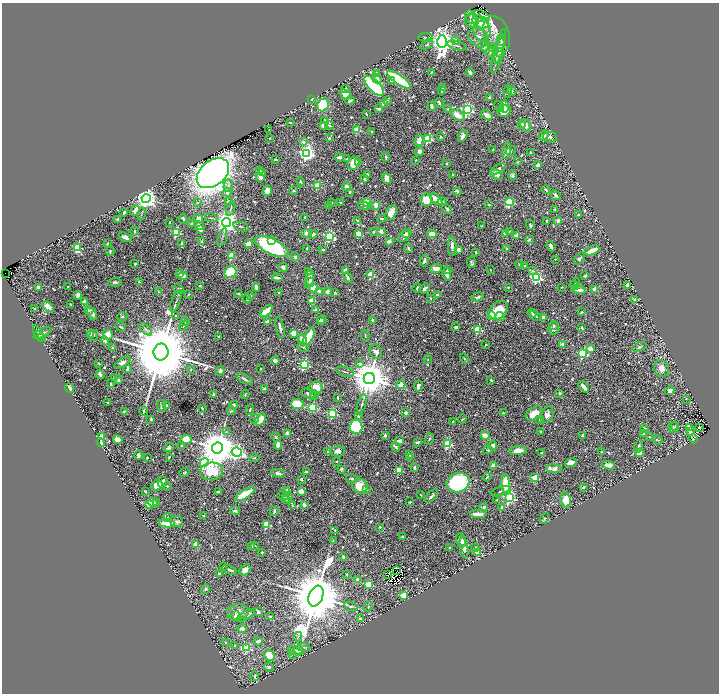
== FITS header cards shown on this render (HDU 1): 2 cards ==
NAXIS1  =                 1433
NAXIS2  =                 1383

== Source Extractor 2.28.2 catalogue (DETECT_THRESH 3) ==
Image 1433 x 1383 px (HDU 1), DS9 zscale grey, zoomed out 1/2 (1 PNG px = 2 x 2 image px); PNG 721 x 696 px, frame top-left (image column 1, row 1382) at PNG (2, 3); each listed source drawn as its Kron ellipse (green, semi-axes under 4 px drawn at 4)
Background 0.51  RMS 0.0096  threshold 0.0289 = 3 sigma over >= 5 px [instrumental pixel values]
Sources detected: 909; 53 cannot appear on this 1/2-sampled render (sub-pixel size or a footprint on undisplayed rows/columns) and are neither listed nor drawn; of the other 856, the 500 brightest by FLUX_AUTO listed and drawn (356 fainter detections omitted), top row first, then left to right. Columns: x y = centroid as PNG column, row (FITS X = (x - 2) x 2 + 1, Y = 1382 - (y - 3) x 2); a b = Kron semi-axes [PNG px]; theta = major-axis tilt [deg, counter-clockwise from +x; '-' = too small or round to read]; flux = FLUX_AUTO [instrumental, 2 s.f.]
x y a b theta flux
482 15 9 3 -21 7.4
471 17 7 5 -59 9.8
472 21 7 6 - 11
481 22 9 5 -25 33
482 31 10 8 -83 14
497 34 19 12 -67 15
426 37 7 3 -7 2.7
478 38 11 8 -42 20
456 40 4 3 - 6.3
501 40 6 4 -79 3.2
442 42 6 5 - 2000
427 44 7 3 37 3.9
457 46 10 3 -14 4.3
500 46 17 4 76 12
484 47 5 4 - 8.4
493 48 4 3 - 1.9
491 53 5 5 - 6.7
500 53 5 4 - 3.7
498 55 19 5 76 12
431 72 4 2 - 3.3
470 73 4 3 - 5.1
376 74 4 3 - 7.9
377 79 5 3 - 10
399 80 14 4 -35 180
391 81 4 3 - 3.3
374 86 13 5 -45 200
443 87 2 2 - 3.1
346 89 3 3 - 3
442 91 3 2 - 2.3
508 91 7 3 83 3.1
512 91 5 2 - 2.5
345 94 6 4 -39 20
489 97 2 2 - 11
311 99 3 2 - 2.4
388 100 4 3 - 2.4
350 101 5 2 - 4.8
383 103 3 3 - 6.5
439 103 5 2 - 4.5
323 105 6 5 - 110
432 106 4 2 - 9.5
499 106 6 3 -55 1.9
504 106 6 4 -90 12
379 109 4 2 - 8.1
448 109 4 3 - 1.9
467 110 4 4 - 440
504 111 7 5 29 32
366 114 4 2 - 3.1
458 115 7 4 -29 23
487 115 6 4 -38 11
325 120 3 3 - 5.1
290 122 3 2 - 2.6
522 124 3 2 - 5.9
329 125 4 2 - 2.6
323 126 4 3 - 11
526 126 6 4 -65 11
269 129 2 2 - 3.2
357 130 3 3 - 89
372 131 3 2 - 2.4
544 135 5 4 - 9.1
463 136 6 3 61 6
440 137 3 3 - 2.5
550 137 7 5 -9 6.6
270 138 2 2 - 1.9
330 138 3 3 - 2.8
428 139 3 3 - 180
419 141 6 3 78 19
303 142 3 3 - 6.1
493 149 3 1 - 1.8
507 150 8 4 79 18
420 151 4 4 - 7.2
511 151 5 3 - 2
530 152 4 3 - 2
307 153 4 4 - 800
339 157 4 3 - 9.1
386 157 5 3 - 3.7
275 159 3 2 - 2.4
346 159 4 3 - 2.1
416 160 3 2 - 2.2
517 162 3 3 - 2
353 163 7 5 63 34
358 163 3 2 - 5.4
447 163 2 2 - 2.8
538 165 4 2 - 5.7
498 169 8 4 33 7.6
259 171 3 3 - 5.2
213 173 18 12 39 2400
263 173 3 2 - 13
368 174 4 2 - 2.7
496 174 7 4 -33 9
453 175 2 2 - 3.4
513 175 5 3 - 4.7
260 177 4 3 - 9.6
387 178 6 3 -74 15
364 179 2 2 - 13
300 182 4 3 - 3.4
228 185 6 4 74 5.6
317 186 3 3 - 100
347 186 4 4 - 5.7
546 190 4 2 - 3.9
267 191 5 4 - 15
294 191 4 3 - 3.6
457 191 4 3 - 5.9
350 192 2 2 - 4.2
227 193 4 3 - 6.8
556 195 5 3 - 6.1
146 199 4 4 - 1700
436 199 7 4 -42 20
426 200 6 5 - 39
228 201 3 2 - 7.2
332 202 2 2 - 2.3
340 202 2 2 - 4.4
366 202 3 3 - 35
442 202 5 4 - 3.3
509 202 4 3 - 160
197 203 4 3 - 1.9
376 205 2 2 - 42
489 205 3 2 - 1.8
328 206 3 2 - 3.3
364 206 6 3 -23 4.3
231 208 8 2 72 2.9
447 209 5 3 - 3.7
554 209 3 2 - 3.5
135 210 6 3 60 19
124 212 4 2 - 5.2
391 213 8 5 65 23
142 214 6 2 78 2.3
578 215 4 2 - 4
305 217 2 2 - 2.3
199 218 5 4 - 9.9
211 218 6 2 -11 2.4
381 218 4 3 - 2.9
118 219 3 2 - 2.9
183 219 4 2 - 3.9
357 220 3 2 - 3.2
547 221 3 2 - 7.7
558 221 3 2 - 28
170 222 2 2 - 4.8
226 222 4 4 - 2100
191 223 4 3 - 2.2
530 225 5 3 - 3.9
199 226 5 4 - 12
482 226 3 2 - 1.8
241 227 8 2 -17 2.3
200 230 3 3 - 7.4
134 231 4 3 - 3.4
381 231 4 3 - 12
509 231 2 2 - 1.9
176 232 3 3 - 170
373 232 2 2 - 5.4
306 233 5 4 - 9.4
358 233 4 3 - 18
506 233 4 3 - 14
313 234 4 4 - 6.1
406 234 4 4 - 4.7
432 234 5 4 - 19
329 236 4 3 - 240
405 236 8 4 43 11
516 236 2 2 - 39
125 237 7 3 -26 11
222 237 9 2 72 2.4
529 239 3 2 - 3.8
271 240 4 4 - 21
202 241 2 2 - 21
389 241 3 3 - 6.8
182 243 3 2 - 6.3
107 244 2 2 - 3.2
248 244 3 3 - 53
272 246 18 7 -27 230
452 246 9 3 -84 12
551 246 5 2 - 8.4
77 247 4 3 - 120
506 248 3 3 - 2.7
307 249 3 2 - 4.2
323 249 3 2 - 2.8
409 249 4 2 - 4.1
458 250 3 2 - 11
592 250 8 3 23 34
110 251 5 2 - 3.3
476 252 3 2 - 2.6
231 256 3 3 - 86
295 257 5 4 - 4.2
580 258 7 4 52 5.4
555 259 2 2 - 1.8
424 261 6 3 73 5
471 262 6 3 -81 3.9
135 264 2 2 - 8.9
520 264 4 3 - 2.2
524 266 4 3 - 3.1
283 267 5 4 - 6.2
436 269 6 4 6 16
345 270 3 3 - 6.5
448 270 3 2 - 4.6
490 270 2 2 - 2.2
533 271 4 3 - 1.9
230 272 6 5 - 100
308 272 3 3 - 2.7
5 273 2 1 - 3300
180 274 3 2 - 16
447 274 6 3 -81 17
371 275 3 3 - 84
183 276 5 3 - 7.3
585 276 4 2 - 3.5
277 278 5 2 - 9.8
310 278 8 3 87 13
348 278 5 3 - 5.3
537 278 3 3 - 330
115 282 7 4 5 4.4
139 282 3 2 - 4.8
309 283 5 4 - 7.6
575 283 5 2 - 2.2
575 285 5 3 - 1.9
628 285 4 3 - 13
68 286 2 2 - 4.9
200 286 3 2 - 3
38 287 2 2 - 22
256 287 4 2 - 9.1
508 287 2 2 - 2
561 287 2 2 - 2.1
313 288 4 4 - 34
417 288 4 2 - 2
425 288 5 3 - 6.9
179 289 5 4 - 3.9
595 289 3 3 - 15
579 290 7 3 -12 16
319 291 3 3 - 6.1
158 292 4 3 - 2.3
328 292 4 3 - 8.4
238 293 2 2 - 11
279 293 2 2 - 4.6
335 293 3 3 - 2.7
189 294 2 2 - 2.8
78 295 4 4 - 7.8
437 295 3 2 - 2.5
250 296 4 3 - 3.9
478 297 6 3 19 4.7
431 298 4 3 - 2.8
247 299 4 2 - 2.1
635 299 2 2 - 26
312 300 3 3 - 35
176 301 11 3 69 5.5
85 302 4 3 - 22
70 304 3 3 - 2.1
48 306 6 4 -39 17
34 309 3 2 - 2.8
316 309 3 2 - 7.4
89 310 4 3 - 2.1
499 310 11 8 43 49
266 311 8 3 43 45
581 312 3 2 - 2.8
92 313 7 3 -64 8
532 313 5 3 - 3.4
176 315 2 2 - 2.6
491 315 3 2 - 87
500 316 4 3 - 12
535 316 6 3 -37 4.5
122 317 5 3 - 2.2
543 317 4 2 - 11
320 320 4 3 - 2.4
322 320 5 4 - 3.3
372 320 2 2 - 15
267 321 4 2 - 8.5
185 322 4 3 - 2.1
553 325 4 4 - 3.2
184 326 5 3 - 2
121 327 5 2 - 2
280 327 11 2 -76 9.9
456 327 4 3 - 3.3
553 328 6 5 - 6.5
582 328 4 2 - 2.8
146 329 7 4 -45 5.3
478 329 3 3 - 130
38 333 8 4 -64 13
42 333 10 3 27 7
294 333 4 3 - 22
90 334 3 3 - 8.1
94 335 5 3 - 2.4
108 335 5 4 - 27
365 335 5 3 - 2.1
309 336 10 3 64 69
219 337 2 2 - 9.9
41 338 5 3 - 6.9
302 340 5 4 - 38
105 341 4 4 - 3.8
562 344 2 2 - 21
486 345 3 2 - 1.8
303 347 6 3 -20 2.2
640 347 7 4 21 4.7
113 348 3 2 - 6.5
590 349 3 2 - 39
161 352 8 7 - 44000
376 352 7 6 - 11
583 353 3 3 - 220
428 359 4 3 - 2.2
464 359 5 2 - 2.4
275 361 4 3 - 10
99 363 3 2 - 2.1
122 363 9 4 31 8.8
360 364 4 3 - 6.3
304 365 3 3 - 270
661 368 8 7 - 16
127 369 4 3 - 5.4
260 369 2 2 - 1.9
191 370 4 3 - 1.8
220 371 4 4 - 6.9
345 372 9 2 -15 3.2
100 374 4 2 - 10
115 378 4 3 - 12
245 379 9 3 -29 6.2
369 379 5 5 - 8300
118 380 3 2 - 7
491 380 3 2 - 3.2
111 384 2 2 - 2.4
401 385 4 3 - 32
418 386 5 3 - 8.6
584 387 6 2 -48 15
69 388 5 3 - 9
316 388 6 6 - 27
264 389 4 3 - 7.2
670 391 5 3 - 14
559 393 3 3 - 3
245 394 5 3 - 2.6
309 394 7 4 -21 5.5
214 395 2 2 - 15
314 395 5 3 - 2.2
338 397 3 2 - 2.3
686 399 3 3 - 1.8
108 403 2 2 - 2
297 404 6 5 - 96
362 404 10 2 75 4
234 405 4 3 - 5.6
162 406 6 3 -83 3.8
167 406 2 2 - 11
312 407 4 3 - 110
202 408 3 2 - 1.9
250 409 5 2 - 3
124 411 3 2 - 2
144 411 5 3 - 3.5
232 411 4 3 - 1.8
332 413 3 3 - 150
406 413 4 3 - 7.2
503 413 3 2 - 2
534 414 9 6 34 29
547 415 8 6 70 10
358 416 3 2 - 6.2
151 419 3 2 - 3.3
254 419 5 4 - 3.5
462 419 4 2 - 1.9
540 419 3 3 - 2.2
260 420 6 4 51 28
453 421 2 2 - 4.3
675 426 4 3 - 1.9
356 427 7 6 - 190
673 427 5 5 - 4.2
689 427 2 2 - 27
645 428 4 2 - 2.6
699 428 3 2 - 4.6
541 431 2 2 - 3.4
226 432 4 3 - 2.9
690 432 4 2 - 8
287 433 4 3 - 11
643 434 4 2 - 2.6
385 435 3 2 - 5
485 436 4 3 - 28
583 436 3 2 - 13
102 437 3 2 - 70
276 437 5 3 - 1.9
649 437 3 3 - 2.1
186 439 6 4 3 44
429 439 6 3 74 2.2
693 439 5 3 - 2.3
118 440 5 3 - 25
658 440 5 3 - 2.1
400 441 3 2 - 21
101 442 4 3 - 8.3
417 442 4 3 - 3.5
448 444 3 3 - 170
278 445 4 3 - 22
182 446 2 2 - 8.9
492 446 4 3 - 14
639 446 6 3 74 5.3
169 447 5 4 - 4.5
396 447 5 3 - 3.3
217 448 6 5 - 7700
488 450 5 4 - 2.9
518 450 8 4 7 17
338 451 7 5 10 11
237 452 5 4 - 760
327 452 4 3 - 1.8
602 452 2 2 - 2
541 453 2 2 - 3.2
639 453 3 2 - 56
410 454 4 3 - 3.2
138 455 4 3 - 6.3
147 457 3 2 - 2.8
169 457 3 2 - 1.9
254 458 5 3 - 2.2
410 458 4 3 - 2
337 461 2 2 - 2
204 462 5 4 - 280
571 463 6 4 19 12
493 465 3 2 - 16
608 465 7 3 -8 15
415 468 4 2 - 4.6
341 469 3 2 - 3.8
554 469 8 4 -5 17
399 470 3 3 - 89
212 471 11 9 9 120
306 472 3 2 - 2.4
184 473 6 3 26 2.4
278 473 7 3 -15 7.3
487 477 4 2 - 2
535 478 3 3 - 96
301 479 3 2 - 4
351 479 6 3 -5 3.5
162 482 6 4 76 15
458 483 11 9 19 280
506 484 9 4 -87 57
157 486 6 5 - 26
167 486 2 2 - 3.5
360 486 8 7 - 32
583 487 3 2 - 5.5
367 489 3 3 - 1.8
145 491 3 2 - 2.2
218 491 3 2 - 4.1
287 491 4 3 - 22
301 491 3 2 - 33
501 491 10 3 13 4.3
245 494 11 4 32 67
421 495 2 2 - 4.6
283 496 6 5 - 4.6
431 496 8 3 50 7.4
287 498 5 4 - 3.7
509 498 4 3 - 360
286 500 3 3 - 1.9
497 500 3 2 - 2.1
566 500 7 5 -81 35
157 502 3 2 - 4.3
410 502 2 2 - 1.9
153 503 5 3 - 8.3
149 504 3 3 - 77
292 505 3 2 - 1.9
304 505 2 2 - 17
483 507 4 4 - 4.2
502 507 3 2 - 6
235 511 5 3 - 4.7
274 511 5 2 - 5.8
478 514 9 3 0 14
204 516 3 2 - 3.1
168 518 4 2 - 2
544 519 6 4 57 2.1
177 522 6 5 - 4.6
167 523 8 3 -3 54
266 524 3 3 - 120
380 527 3 2 - 1.8
335 530 4 3 - 2.3
403 536 3 2 - 2.8
333 540 4 3 - 2
461 540 7 5 -74 9.3
196 544 3 3 - 29
254 546 2 2 - 2.9
252 547 4 3 - 6.6
464 547 11 4 -82 12
450 548 2 2 - 7.4
475 548 4 2 - 2.2
262 552 3 3 - 2.6
477 552 3 2 - 53
343 557 3 2 - 3.1
223 566 3 2 - 2.2
230 570 8 3 -23 3.5
245 570 6 5 - 15
397 570 2 1 - 2
219 574 2 2 - 11
347 574 2 2 - 4.4
388 575 2 1 - 1.8
358 580 4 4 - 9.9
369 584 3 3 - 100
205 589 5 3 - 4.2
404 595 3 3 - 93
316 596 11 7 68 23000
351 606 6 3 -21 3.7
368 607 5 3 - 2.4
238 612 11 7 7 15
258 612 4 3 - 5.4
246 615 10 4 31 7.4
235 616 5 3 - 5
270 616 3 2 - 2.1
360 619 3 3 - 3.8
242 628 4 3 - 7.7
298 637 5 3 - 2.6
258 641 4 3 - 10
226 643 2 2 - 3.5
235 646 4 4 - 2.6
304 647 6 3 -4 3.1
247 648 4 3 - 110
295 651 8 5 0 12
298 651 5 4 - 7.3
292 654 3 3 - 1.8
269 655 6 5 - 27
269 667 5 3 - 2.6
255 676 4 3 - 3.1
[356 fainter detections neither listed nor drawn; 53 sub-pixel or undisplayed-footprint detections neither listed nor drawn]